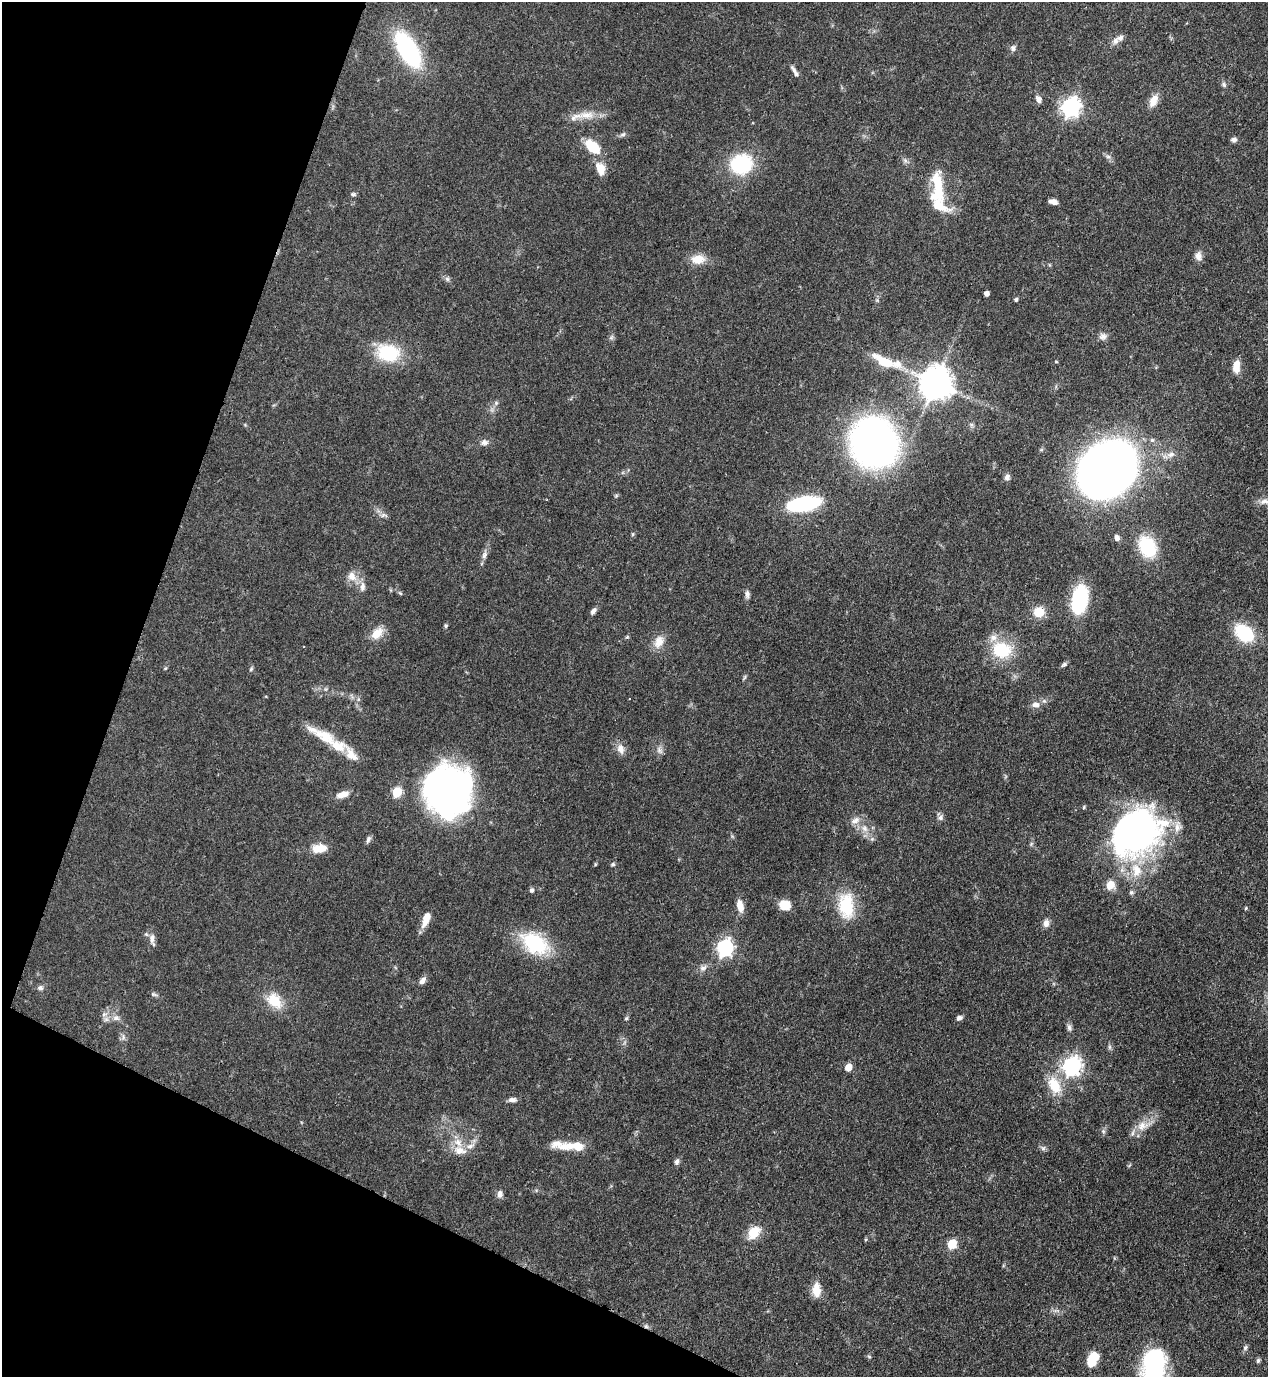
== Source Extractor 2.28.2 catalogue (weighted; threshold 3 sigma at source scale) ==
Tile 9 of 4 x 4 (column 1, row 3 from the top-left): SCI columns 353-1618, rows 1416-2790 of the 5638 x 5579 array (HDU 1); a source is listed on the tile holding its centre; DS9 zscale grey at full resolution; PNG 1270 x 1379 px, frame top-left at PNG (2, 2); no overlay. Shown black and unused: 19% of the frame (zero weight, under 3 of 4 exposures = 7% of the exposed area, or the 3 px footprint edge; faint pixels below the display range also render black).
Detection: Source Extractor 2.28.2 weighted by HDU 2 'WHT'; one run over the whole footprint, this tile lists its part. Background 0.0512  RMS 0.0033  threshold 0.0147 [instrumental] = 3 sigma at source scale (4.5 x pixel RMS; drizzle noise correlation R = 1.50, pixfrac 1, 0.05/0.05 arcsec/px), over >= 5 px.
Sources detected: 136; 3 inside a brighter object's white glare — not listed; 13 inside a brighter listed object's ellipse — not listed separately; the other 120 listed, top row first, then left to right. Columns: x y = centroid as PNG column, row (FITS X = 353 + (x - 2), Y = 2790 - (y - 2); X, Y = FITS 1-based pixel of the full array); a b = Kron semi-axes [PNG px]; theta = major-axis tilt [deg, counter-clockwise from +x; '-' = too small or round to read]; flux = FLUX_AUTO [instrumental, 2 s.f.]
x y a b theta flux
1115 41 11 7 66 1.5
1013 48 8 7 - 1
408 50 31 14 -59 49
794 71 13 5 -60 1.3
1224 84 7 6 - 0.72
1039 99 9 7 -60 1.3
1153 101 16 9 63 3.3
1071 107 8 7 - 140
586 115 24 11 2 5.1
623 134 8 5 29 0.73
1234 140 7 6 - 1
592 146 21 12 -42 8.1
1108 157 7 4 -1 0.66
741 164 19 16 18 26
600 169 16 10 -73 4
353 194 7 5 -3 0.67
1053 202 10 5 -10 1.7
939 206 35 19 -45 9
1198 256 12 8 -85 1.8
698 259 18 11 5 4.6
447 279 7 6 - 0.79
986 294 4 4 - 1.7
1016 299 4 4 - 0.69
1103 336 10 9 - 1.5
611 337 8 4 45 0.64
388 353 26 19 -11 16
883 361 31 12 -29 9
1236 368 12 9 -70 3.1
935 383 10 9 - 680
496 403 7 4 46 0.73
484 442 11 8 8 1.4
874 443 36 34 -68 160
1171 454 11 7 30 1.7
1107 470 39 32 39 350
1007 477 8 7 - 1
616 496 6 4 19 0.41
1265 501 14 7 -3 2
804 504 22 9 10 46
383 515 7 6 - 0.91
632 534 6 4 89 0.41
1117 538 7 6 - 1.2
1147 546 25 18 -63 15
484 555 13 6 76 1.5
352 576 15 11 -69 3.3
362 587 13 7 85 1.8
400 593 7 4 -44 0.45
747 594 11 6 -85 1.1
1080 599 23 13 82 30
593 611 9 5 52 1.1
1039 612 11 10 - 5.9
445 626 5 5 - 0.46
377 633 18 11 46 4.3
1244 633 23 16 -41 14
627 637 6 4 18 0.39
659 642 18 12 67 3.7
1002 650 27 22 -12 13
1064 664 8 5 35 0.71
251 669 6 5 - 0.49
745 677 7 4 70 0.48
1036 705 12 8 4 1.8
325 736 49 13 -27 9.6
621 749 13 10 -69 2.4
659 750 10 7 -46 1.3
448 791 43 40 -81 140
397 792 6 5 - 16
343 794 14 7 18 3.1
1084 807 5 4 - 0.44
940 817 8 7 - 1.1
855 820 14 8 26 2.2
1178 827 15 10 77 2.8
865 828 10 8 -61 2.2
1130 832 48 42 41 120
368 839 9 6 69 0.96
319 848 18 10 6 5.1
595 864 5 4 - 0.33
613 864 6 5 - 0.55
1110 885 8 7 - 4.7
532 890 6 5 - 0.74
1131 892 7 5 89 0.67
785 905 9 8 - 6.9
846 905 35 20 -85 13
740 906 14 7 -77 3.4
1246 908 5 4 - 0.34
426 919 18 7 70 4
1046 923 10 8 85 1.6
152 938 16 7 88 1.8
534 943 27 17 -32 25
725 948 7 7 - 95
703 968 12 8 34 1.5
423 980 10 6 52 1.4
40 988 7 7 - 0.87
154 994 9 5 -18 0.7
274 1001 19 14 -46 8.1
104 1014 8 6 5 1.3
116 1018 10 8 0 1.7
626 1018 5 4 - 0.45
959 1018 8 5 27 0.98
1069 1028 11 6 -73 1.1
123 1037 9 4 -78 0.76
1109 1047 7 4 -90 0.61
1072 1066 8 7 - 130
848 1067 5 5 - 5.3
1054 1085 23 14 -63 8.4
512 1100 10 6 0 1.3
1143 1125 23 12 19 4.6
1103 1131 6 5 - 0.63
567 1146 24 11 6 5
1043 1148 7 7 - 0.78
459 1150 18 11 -12 3.9
677 1162 9 6 71 1
500 1194 10 7 84 1.4
753 1233 11 8 51 8.6
952 1244 6 5 - 15
816 1290 17 9 -88 4.2
646 1326 6 5 - 0.64
1245 1348 8 5 74 0.71
869 1356 6 3 -20 0.39
1093 1359 15 9 65 8.6
1258 1360 6 5 - 0.58
1154 1362 40 22 89 39
Overlapping masked pixels (flux is a lower limit): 3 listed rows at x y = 939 206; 1107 470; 646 1326
Isophote crosses this tile's border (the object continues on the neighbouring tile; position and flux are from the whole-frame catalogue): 2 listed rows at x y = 1265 501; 1154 1362